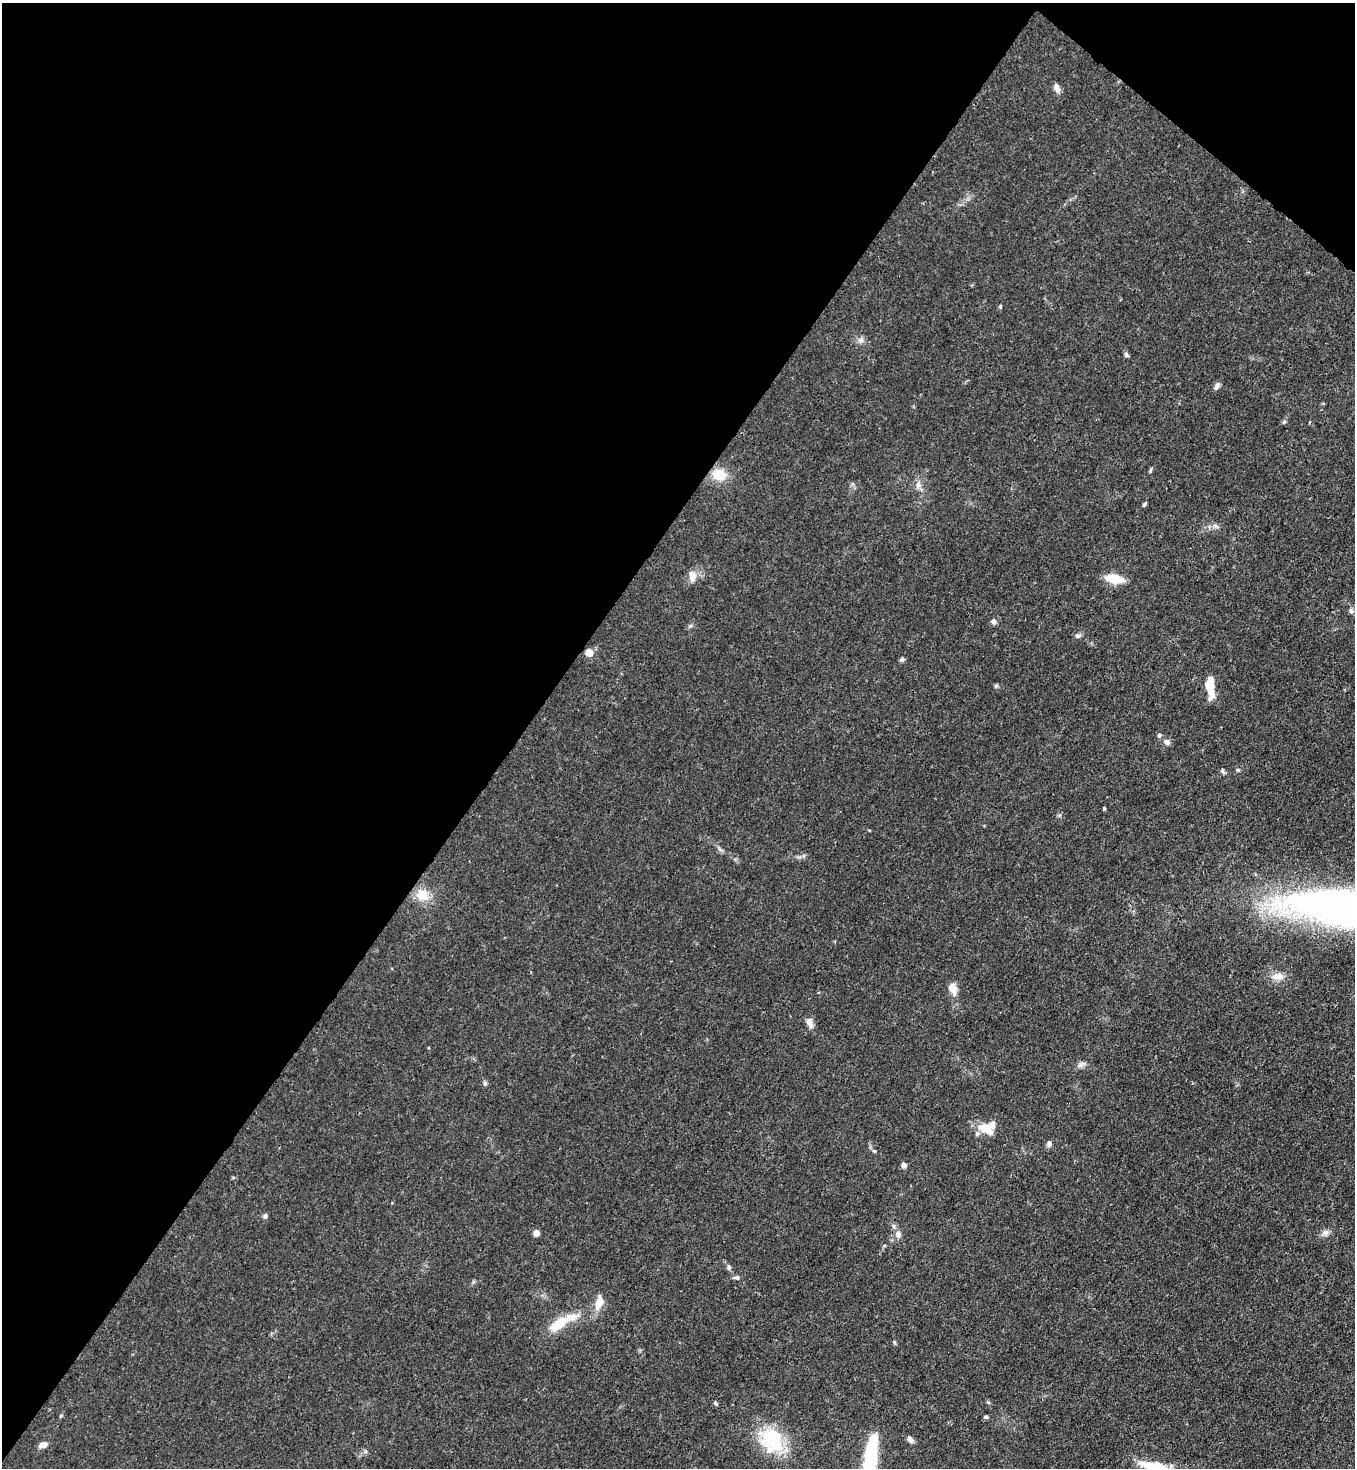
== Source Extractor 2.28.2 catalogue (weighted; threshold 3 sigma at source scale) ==
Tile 2 of 4 x 4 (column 2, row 1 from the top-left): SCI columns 1578-2930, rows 4459-5924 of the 6010 x 5988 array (HDU 1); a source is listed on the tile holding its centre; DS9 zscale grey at full resolution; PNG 1357 x 1470 px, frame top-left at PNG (2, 3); no overlay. Shown black and unused: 41% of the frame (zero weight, under 3 of 4 exposures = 7% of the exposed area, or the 3 px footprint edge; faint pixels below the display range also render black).
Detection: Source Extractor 2.28.2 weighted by HDU 2 'WHT'; one run over the whole footprint, this tile lists its part. Background 0.0202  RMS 0.0027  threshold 0.0119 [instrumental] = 3 sigma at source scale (4.5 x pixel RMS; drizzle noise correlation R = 1.50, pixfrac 1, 0.05/0.05 arcsec/px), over >= 5 px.
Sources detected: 57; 1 inside a brighter object's white glare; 1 cosmic-ray / hot-pixel residue — not listed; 3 inside a brighter listed object's ellipse — not listed separately; the other 52 listed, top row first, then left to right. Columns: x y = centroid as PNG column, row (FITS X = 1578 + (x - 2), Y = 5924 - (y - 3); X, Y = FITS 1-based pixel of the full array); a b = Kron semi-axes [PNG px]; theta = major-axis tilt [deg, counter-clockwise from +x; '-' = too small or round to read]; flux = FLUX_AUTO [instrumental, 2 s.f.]
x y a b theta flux
1057 88 13 6 -69 1.3
1000 307 6 4 90 0.27
861 340 8 6 -20 0.89
1126 355 9 5 -49 0.5
1217 386 10 6 62 0.9
1284 422 6 5 - 0.45
1150 470 7 4 79 0.38
719 475 17 13 -13 5.2
918 485 9 8 - 1.2
1144 504 6 3 53 0.4
1215 526 11 3 -35 0.46
692 577 14 9 -81 2.2
1114 579 15 8 -11 6.7
1351 611 8 5 -63 0.61
993 621 8 6 -24 0.72
1078 636 8 6 -7 0.67
589 653 5 4 - 6.1
902 659 6 5 - 0.53
996 686 6 5 - 0.39
1210 689 20 10 -68 3.4
1159 735 6 5 - 0.49
1167 742 7 7 - 0.95
1238 770 5 4 - 0.37
1222 771 7 5 -70 0.5
1104 808 3 3 - 0.33
422 895 17 14 -25 4.7
1344 907 123 35 -5 170
1277 976 15 10 -1 2.4
952 988 16 9 -71 2.4
810 1023 13 7 -74 1.8
485 1083 7 4 -80 0.51
985 1128 21 13 -28 4.4
1049 1144 8 6 82 0.77
874 1151 5 4 - 0.31
903 1165 6 6 - 0.95
265 1216 6 5 - 0.54
1325 1232 10 8 16 1.1
536 1233 4 4 - 3.7
898 1234 9 7 84 1.3
729 1267 7 5 90 0.61
736 1277 9 5 1 0.68
599 1302 14 8 67 3.5
559 1324 29 12 36 6.3
894 1342 6 3 -71 0.3
715 1403 6 4 -67 0.38
986 1417 5 4 - 0.46
910 1439 7 5 -48 1.3
772 1441 35 29 -68 14
43 1445 10 7 16 1.4
365 1451 6 4 -73 0.39
870 1454 42 12 81 20
1155 1468 36 12 -20 13
Isophote crosses this tile's border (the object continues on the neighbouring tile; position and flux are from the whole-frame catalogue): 3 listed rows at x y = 1344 907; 870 1454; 1155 1468